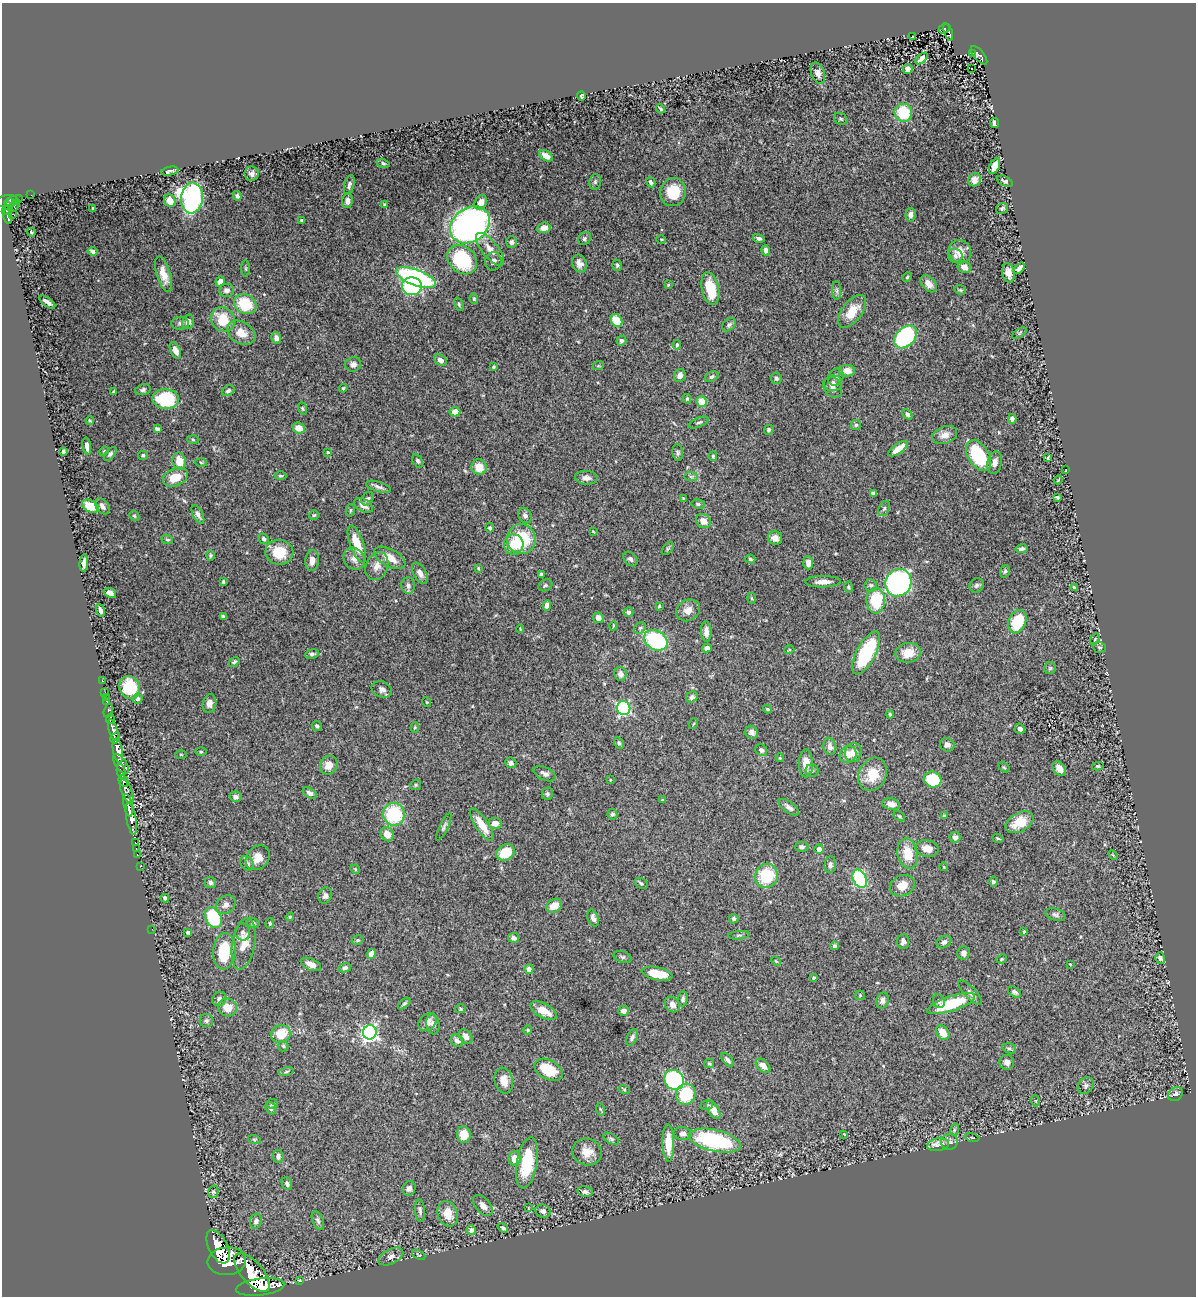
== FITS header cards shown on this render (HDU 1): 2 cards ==
NAXIS1  =                 1194
NAXIS2  =                 1294

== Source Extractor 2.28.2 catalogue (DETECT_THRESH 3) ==
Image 1194 x 1294 px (HDU 1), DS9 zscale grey, 1 PNG px = 1 image px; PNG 1198 x 1298 px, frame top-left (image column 1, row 1294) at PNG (2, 3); each listed source drawn as its Kron ellipse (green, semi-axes under 4 px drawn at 4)
Background 0.877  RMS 0.026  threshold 0.0775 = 3 sigma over >= 5 px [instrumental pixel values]
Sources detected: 420; all 420 listed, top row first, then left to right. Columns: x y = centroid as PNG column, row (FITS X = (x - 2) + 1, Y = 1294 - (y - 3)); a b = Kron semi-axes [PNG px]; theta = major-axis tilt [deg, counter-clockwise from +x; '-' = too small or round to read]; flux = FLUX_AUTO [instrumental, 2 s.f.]
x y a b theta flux
944 29 6 4 21 130
948 32 9 4 -71 140
913 37 3 2 - 1.1
972 53 3 2 - 17
979 55 11 5 -50 270
922 58 7 4 41 9.7
972 68 2 2 - 1.2
908 69 5 4 - 7.9
818 73 11 6 -71 9.2
581 96 4 3 - 2.8
661 109 4 3 - 3.1
903 113 9 9 - 61
841 119 7 5 -32 3
995 123 5 3 - 7.7
546 156 7 5 -32 11
383 163 6 4 -15 2.7
995 166 8 4 64 17
170 171 9 3 11 4.4
252 174 7 7 - 6.4
975 180 7 6 - 8.8
1005 181 8 4 -26 4
595 182 8 5 76 3.6
651 182 5 4 - 3.9
349 185 10 5 75 5.9
673 192 14 12 79 49
31 195 2 2 - 8.2
237 196 5 4 - 3.6
192 198 15 11 84 510
13 200 9 4 17 330
6 201 12 5 10 630
170 201 6 5 - 18
347 201 7 5 81 9
481 202 8 6 66 12
11 203 5 3 - 200
14 205 7 3 60 190
384 205 3 3 - 2.6
93 208 3 3 - 2.1
1002 208 6 5 - 3.3
7 210 5 3 - 220
12 214 2 2 - 11
910 215 7 5 85 8.5
8 216 7 3 -79 250
301 220 3 2 - 1.9
470 225 21 16 36 630
544 228 7 5 8 12
31 232 4 3 - 4.2
759 238 6 4 -16 4.4
584 239 7 5 46 4
661 239 5 3 - 1.5
511 242 6 5 - 4.7
490 249 20 8 -51 20
766 250 5 4 - 7.5
93 251 5 3 - 4.2
960 252 12 11 - 18
955 256 7 7 - 5.2
462 260 16 13 -43 130
493 261 9 8 - 7.6
579 264 9 7 -69 9
617 265 6 4 -73 3.4
964 267 6 5 - 12
1019 268 7 3 48 6
246 269 8 4 -89 2.5
1009 273 10 6 -79 12
164 274 18 7 -73 22
907 277 5 4 - 2
416 278 21 8 -21 280
220 281 5 4 - 9.3
929 284 10 6 -48 12
668 285 4 4 - 1.8
412 286 10 9 - 140
710 289 17 8 -78 48
227 290 7 6 - 7.4
837 290 9 4 -90 3.9
960 290 6 4 -20 2.3
474 299 5 4 - 2.6
47 302 9 3 -35 7.1
245 304 11 9 -28 75
459 304 7 3 -67 2.7
852 311 19 10 53 32
223 319 13 11 -47 50
616 321 7 5 -55 42
188 322 7 5 73 9.2
180 323 8 6 0 5.3
729 325 8 5 41 4
241 333 15 10 -31 27
1019 333 8 4 34 2.9
905 337 13 9 44 220
276 338 6 4 -74 6.9
621 341 5 5 - 4.3
677 345 5 4 - 2.3
175 350 9 5 -67 13
440 360 7 5 -40 10
353 364 8 7 - 7.2
598 366 6 4 18 1.9
493 367 3 3 - 2.5
847 371 7 6 - 18
680 375 7 5 67 8.9
711 377 7 4 25 4.1
836 377 9 7 60 6.6
776 378 6 5 - 3.5
833 383 9 7 10 7.6
833 387 11 8 -56 9.1
343 388 4 3 - 1.7
143 390 8 5 15 3.9
228 391 6 5 - 4.2
113 392 3 3 - 2.2
166 399 13 10 -6 95
687 399 5 3 - 2.1
702 402 5 5 - 32
302 408 6 4 -72 2.2
455 412 5 4 - 17
907 414 6 4 -47 4
1012 419 5 4 - 5.4
90 420 4 3 - 2
699 422 10 4 22 4
856 425 5 5 - 3
299 428 6 5 - 20
157 429 4 4 - 5.3
769 430 5 4 - 3.1
945 435 13 8 20 13
193 440 6 4 -3 2.1
87 446 8 3 -80 9.9
898 449 11 5 36 18
104 451 5 4 - 1.8
63 452 4 3 - 2.9
328 452 4 3 - 2.2
678 453 8 5 -83 3.6
110 454 8 4 49 4
143 455 5 4 - 3.1
979 455 17 10 -58 100
713 456 4 4 - 2.3
1048 458 4 3 - 2.2
179 461 8 6 -77 28
418 461 7 4 -58 3.3
201 462 6 4 -3 2.2
995 463 11 7 77 10
479 467 8 7 - 25
1066 470 3 2 - 1.4
280 476 6 4 0 2.7
175 477 13 8 23 31
691 477 7 4 -1 3.5
586 478 11 7 -4 8.7
1058 480 4 3 - 1.2
378 487 13 5 -16 6.2
873 493 4 3 - 3.6
1057 497 4 3 - 2.7
683 498 3 2 - 1.3
368 499 7 5 54 3.6
698 504 6 4 -10 3.1
363 505 10 6 -29 10
90 506 9 6 -25 37
102 506 9 6 -53 8
884 508 8 5 63 4.2
350 510 6 3 81 2
198 515 10 5 -63 6
314 515 5 4 - 2.2
525 515 8 6 -58 6.6
134 516 5 4 - 2.3
703 521 8 6 -35 14
490 528 5 4 - 2.8
593 531 3 2 - 1.3
775 538 7 6 - 10
167 539 6 4 -19 2.5
263 539 5 5 - 4.3
521 539 15 14 - 89
357 544 19 7 -70 40
514 544 10 9 - 29
668 549 7 4 45 2.9
1021 549 6 4 11 4.2
279 552 14 12 -7 44
210 555 5 4 - 2.4
390 558 17 8 -28 26
354 559 11 10 - 12
630 559 8 6 -48 5.4
750 559 5 4 - 2.6
312 560 10 6 85 12
84 563 9 4 84 8.2
808 563 6 5 - 14
377 566 14 11 65 15
478 568 3 3 - 1.6
1005 571 6 4 68 3.1
420 573 11 6 -60 9.5
541 574 3 3 - 2.6
223 582 3 3 - 1.9
823 582 17 5 1 14
898 583 14 12 60 480
408 585 8 7 - 5.6
545 585 7 5 26 3.4
871 585 6 6 - 4
976 585 7 6 - 4.5
848 587 5 4 - 2.9
1074 587 4 2 - 2.3
110 593 6 4 -21 8.3
751 598 5 3 - 2
876 601 13 9 -89 80
547 606 5 4 - 12
659 606 3 3 - 1.5
100 610 6 3 -71 5.5
688 610 12 10 32 15
628 612 5 5 - 4
223 616 4 3 - 2.6
598 618 5 5 - 8.3
1017 622 12 8 65 74
613 626 4 3 - 1.3
640 628 6 5 - 3.6
520 629 4 3 - 1.3
706 631 10 5 -88 10
1095 639 6 3 55 1.9
656 640 12 9 -31 160
1099 647 7 5 -21 3
707 648 5 4 - 11
789 650 5 3 - 1.5
866 653 24 9 62 120
908 653 13 10 8 25
312 654 7 5 11 4.2
234 662 6 4 37 3.4
1050 668 6 6 - 3
620 674 7 6 - 8
102 680 3 2 - 22
130 687 12 10 -60 66
382 689 10 8 -23 8.4
105 692 2 2 - 13
106 697 2 2 - 13
692 697 6 5 - 5.3
138 699 5 4 - 5.6
107 701 3 3 - 64
426 702 5 3 - 1.4
209 704 9 6 78 9.2
624 708 7 6 - 250
767 709 4 3 - 2.1
108 711 7 3 72 150
890 714 4 3 - 2.2
110 719 5 3 - 260
693 724 5 3 - 1.6
317 726 5 4 - 3.4
415 727 5 4 - 2.2
1020 729 5 5 - 5.7
113 730 11 4 -72 1600
752 732 7 6 - 9.2
115 738 6 3 59 680
619 743 6 4 -62 3.5
947 745 7 6 - 6.8
830 747 8 6 -76 9.1
761 750 6 5 - 5.6
118 751 12 5 -79 2500
201 752 6 4 0 2
853 752 9 8 - 13
181 754 5 3 - 1.5
848 754 9 8 - 19
780 758 4 3 - 1.6
511 763 5 5 - 7.2
806 763 14 7 -90 21
121 764 11 5 -56 990
329 765 10 8 59 16
1098 766 5 4 - 2.5
1004 767 6 4 -30 2.6
1059 769 8 6 -52 14
121 771 7 3 -82 440
812 771 6 6 - 3.9
545 774 12 6 -25 6.8
872 774 17 13 65 44
933 779 9 7 -25 74
610 780 4 2 - 1.2
124 781 6 4 -60 750
416 785 6 5 - 2.6
127 791 12 5 -67 660
310 793 8 4 -29 5.5
547 794 6 5 - 3.4
236 797 6 5 - 5.6
662 800 4 3 - 1.3
891 804 9 6 -10 10
128 805 11 3 -79 1600
789 807 12 5 -36 8.1
394 814 11 11 - 110
612 814 5 5 - 3.3
899 816 6 3 -36 2.2
944 816 4 3 - 2.6
131 819 16 4 -80 2000
1020 822 15 9 28 33
495 823 7 6 - 13
482 825 19 6 -56 35
444 827 15 4 64 4.6
387 834 7 6 - 20
955 837 5 5 - 7.1
998 838 5 3 - 2.2
135 842 3 2 - 17
802 847 7 5 0 4.1
136 848 2 2 - 18
819 849 4 4 - 9.5
927 849 11 8 -11 15
505 852 9 8 - 44
137 854 3 2 - 26
908 854 15 10 -79 35
1113 855 6 3 -45 1.7
258 858 13 10 48 19
247 863 8 6 -52 6.3
830 865 8 6 84 5.2
140 866 2 2 - 17
944 867 4 3 - 1.3
355 869 5 4 - 1.8
766 876 12 11 - 78
860 879 10 6 -63 170
210 882 6 5 - 4.7
993 882 5 4 - 3
641 883 7 5 -29 3.3
902 886 13 10 27 22
325 896 8 6 72 6.1
165 898 4 3 - 4.2
226 905 11 8 42 9.6
554 906 8 6 32 21
1056 915 10 6 -16 4.8
290 917 4 3 - 1.9
213 918 11 7 -61 120
593 918 9 5 -71 7
734 919 5 4 - 4.1
253 923 6 5 - 3.1
270 923 5 4 - 2.3
152 929 2 2 - 83
188 932 4 3 - 3.9
242 932 8 7 - 5.1
1024 932 4 3 - 1.9
739 935 11 3 5 2.8
514 938 5 5 - 6.4
358 940 6 5 - 3.2
903 941 8 6 87 6.8
944 942 8 5 33 5.8
244 944 26 11 80 27
835 946 4 4 - 3.5
224 951 18 11 84 66
963 953 6 6 - 5.7
371 954 5 4 - 15
622 957 9 5 -16 3.5
1160 958 5 5 - 4.4
1002 959 5 4 - 1.8
776 961 6 3 -44 1.6
311 964 11 5 -24 13
1070 964 2 2 - 0.97
345 968 6 4 13 4.7
529 969 5 4 - 9.2
657 974 15 6 -12 33
814 978 4 4 - 2.5
1014 992 7 5 -32 3.7
970 993 16 5 -46 7.7
860 995 5 5 - 2
219 999 7 6 - 7.2
683 999 7 5 84 3.9
882 1000 8 6 71 6.3
939 1001 7 6 - 4.5
404 1003 7 4 41 3.2
672 1004 8 7 - 10
951 1004 25 7 19 88
228 1008 9 9 - 25
461 1009 5 4 - 2.3
543 1011 14 7 -27 25
624 1011 5 5 - 8.2
206 1021 7 6 - 3.9
427 1022 10 7 42 11
433 1024 10 6 -82 6
528 1030 4 4 - 1.9
370 1032 7 7 - 410
943 1033 8 6 -55 21
281 1034 10 9 - 39
466 1036 8 6 -52 9.4
632 1037 9 5 64 5.1
457 1041 7 5 -49 7.6
283 1046 5 5 - 3
1009 1048 7 5 -15 3
727 1060 8 4 -47 5.4
1007 1062 7 7 - 6.8
709 1063 5 4 - 2.2
763 1066 8 5 -44 13
549 1070 15 9 -29 61
286 1071 7 4 10 3.2
674 1080 10 9 - 220
504 1081 13 9 -78 20
1086 1086 9 7 49 5.7
624 1089 5 3 - 1.9
686 1094 10 9 - 78
1175 1094 8 6 43 7.6
1036 1101 5 3 - 1.5
272 1104 5 5 - 3
707 1105 6 5 - 2.7
271 1108 6 5 - 4.2
600 1109 6 4 -70 2
713 1110 10 5 -59 18
954 1130 6 4 73 2.7
683 1133 9 6 -3 7.4
844 1134 4 3 - 1.2
464 1135 8 7 - 26
972 1137 7 3 -12 1.7
254 1139 6 4 -18 2.5
611 1139 9 4 -32 3.6
715 1141 26 10 -13 200
950 1142 8 8 - 5.8
668 1143 18 6 -89 37
938 1145 11 6 11 19
587 1152 15 13 -22 23
278 1156 6 5 - 6
514 1158 7 6 - 18
527 1163 26 10 80 78
287 1184 7 5 -64 4.4
409 1188 7 6 - 6.4
213 1192 6 5 - 2.6
585 1192 8 5 -10 5.7
483 1206 12 7 -51 10
528 1208 4 2 - 1.1
420 1211 11 5 -85 5
543 1211 7 6 - 7.5
448 1214 13 10 -68 24
256 1221 7 6 - 6.7
318 1221 10 5 -69 5
503 1228 5 4 - 3.4
471 1230 4 4 - 9
218 1247 18 9 -63 5500
419 1255 7 3 -24 1.6
391 1256 13 7 27 8.6
227 1261 19 14 6 8000
252 1272 24 11 -49 7000
299 1281 3 3 - 16
260 1287 24 8 7 5600